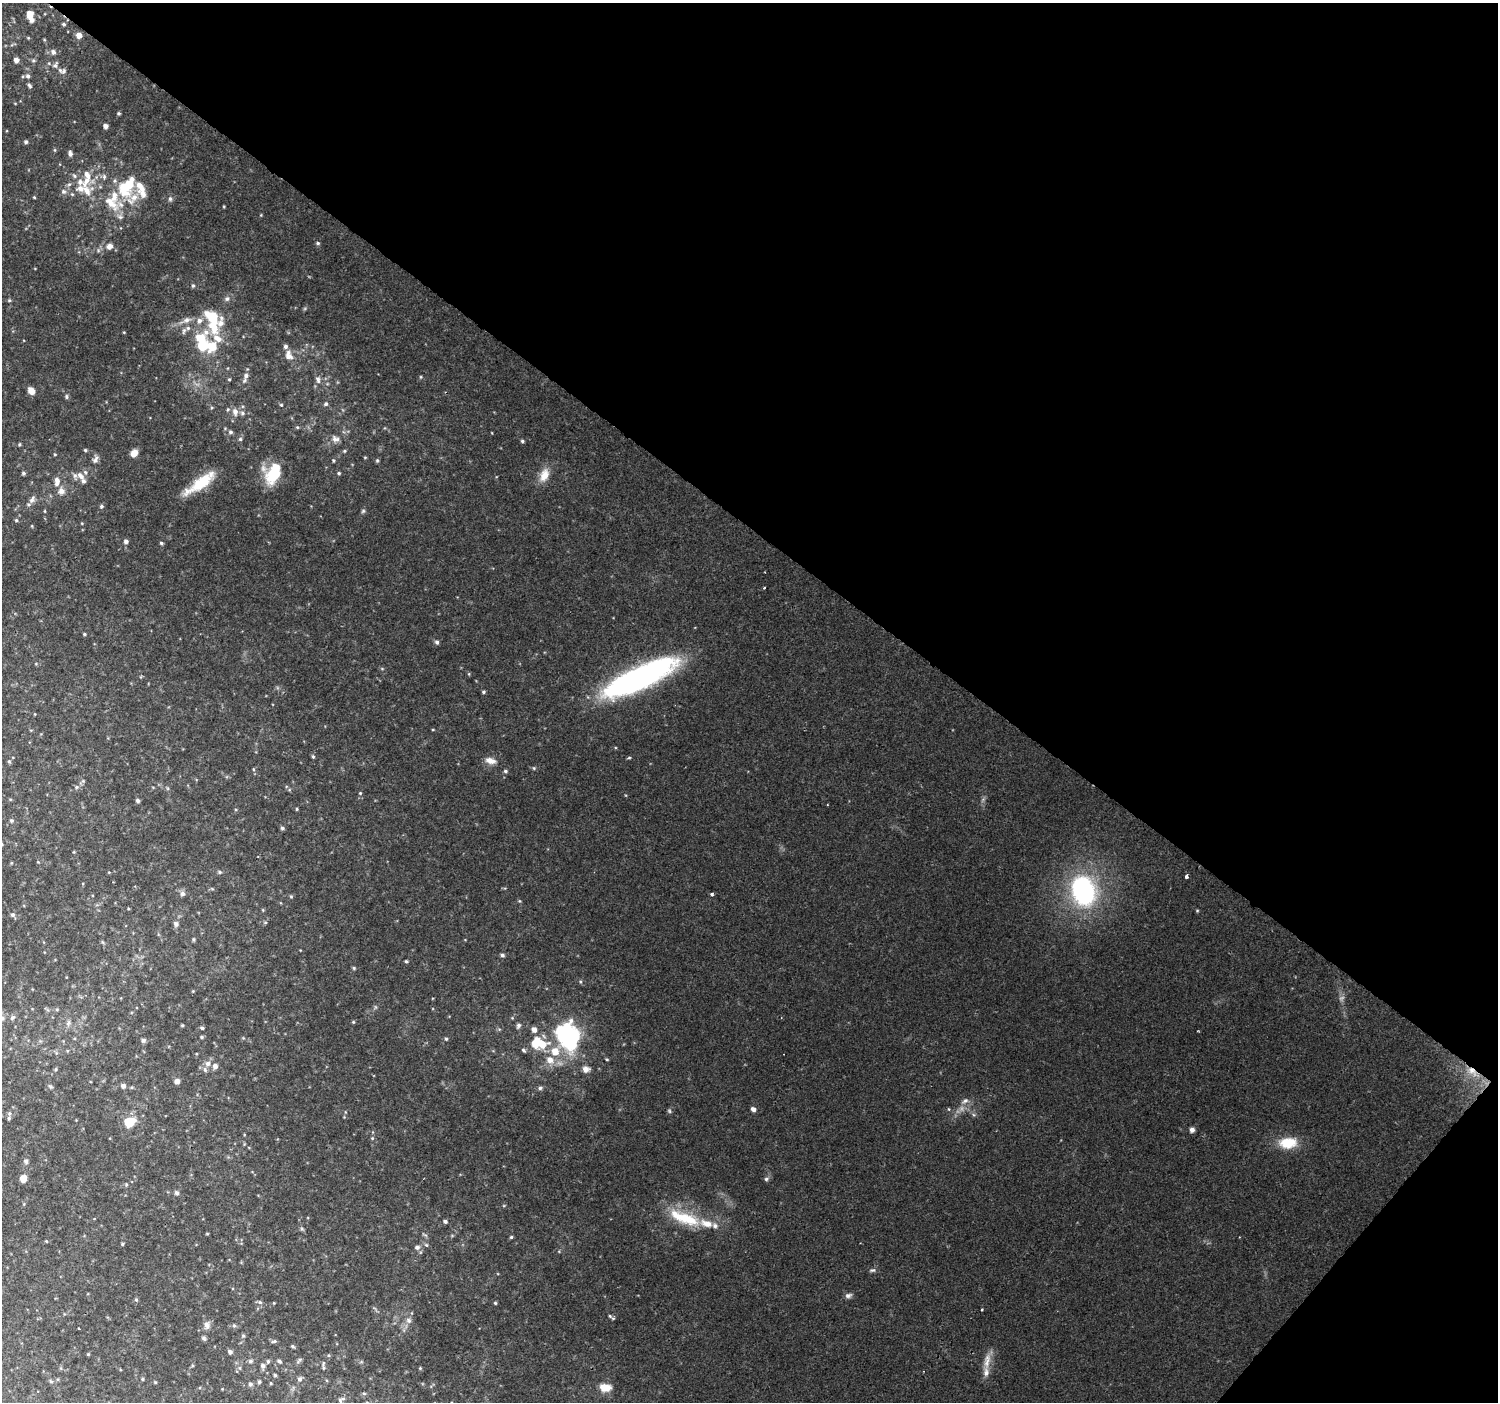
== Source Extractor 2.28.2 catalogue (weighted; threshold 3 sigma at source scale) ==
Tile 8 of 4 x 4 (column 4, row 2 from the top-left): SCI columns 4496-5991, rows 3046-4445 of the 5991 x 6023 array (HDU 1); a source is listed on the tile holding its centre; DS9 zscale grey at full resolution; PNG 1500 x 1404 px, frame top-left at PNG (2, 3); no overlay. Shown black and unused: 40% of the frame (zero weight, under 2 of 3 exposures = <1% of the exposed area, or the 3 px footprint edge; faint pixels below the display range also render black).
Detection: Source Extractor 2.28.2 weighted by HDU 2 'WHT'; one run over the whole footprint, this tile lists its part. Background 0.127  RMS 0.0086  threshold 0.0387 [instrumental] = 3 sigma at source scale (4.5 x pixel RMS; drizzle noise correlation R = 1.50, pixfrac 1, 0.0396/0.0396 arcsec/px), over >= 5 px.
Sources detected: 265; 5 too faint to see at this stretch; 4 inside a brighter object's white glare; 1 cosmic-ray / hot-pixel residue — not listed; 28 inside a brighter listed object's ellipse — not listed separately; the other 227 listed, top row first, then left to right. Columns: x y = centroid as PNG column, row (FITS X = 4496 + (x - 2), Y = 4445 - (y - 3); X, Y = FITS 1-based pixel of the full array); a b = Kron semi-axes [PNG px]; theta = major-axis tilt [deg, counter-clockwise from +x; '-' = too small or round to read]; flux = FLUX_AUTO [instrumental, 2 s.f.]
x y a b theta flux
30 14 6 5 - 9.2
32 20 6 5 - 4.4
63 24 5 5 - 1.7
79 35 5 5 - 7.2
28 38 4 4 - 0.9
44 40 5 3 - 0.84
53 52 7 6 - 3.5
16 60 5 5 - 5
33 60 6 5 - 1.7
55 65 10 7 62 3.5
64 71 9 7 75 2.9
28 76 6 5 - 2.4
29 85 7 4 -52 1.9
15 103 4 3 - 0.62
119 113 4 4 - 1.4
106 126 4 4 - 4.1
26 142 4 4 - 1.9
55 150 5 3 - 0.93
70 153 6 4 -79 3.1
104 177 8 5 -90 2.3
69 184 7 5 40 1.9
129 184 7 6 - 25
63 191 8 6 -44 2.9
87 191 21 16 -77 19
34 197 4 3 - 0.82
133 198 29 20 -20 24
170 199 7 6 - 2.3
261 215 4 4 - 0.73
120 216 10 8 -17 4
318 243 5 4 - 1.5
110 246 8 6 26 5.3
193 285 5 4 - 1.4
227 299 7 7 - 2.6
9 300 5 4 - 1.2
212 319 34 19 -81 45
186 320 20 7 22 7.7
184 331 12 6 69 3
124 332 4 3 - 0.67
202 346 11 10 - 21
289 355 12 9 -76 7.6
246 375 8 7 - 4
421 377 5 4 - 1.1
229 379 5 4 - 1.2
318 380 11 7 -79 3.8
31 391 7 5 -50 9.4
66 397 6 5 - 1.6
326 404 6 6 - 1.7
281 405 5 4 - 1.1
211 408 5 3 - 1
228 409 6 5 - 1.5
235 412 9 7 -84 5.6
242 413 7 7 - 3
297 427 5 4 - 1.2
230 432 6 5 - 2.2
492 433 3 2 - 0.55
240 439 5 5 - 1.6
335 439 10 8 -37 4.9
522 441 4 4 - 1.5
19 444 5 4 - 1
85 450 4 4 - 1.3
344 451 5 4 - 1.2
134 453 8 7 - 6.6
55 454 5 4 - 0.98
365 457 5 3 - 0.79
95 459 11 7 75 4
333 460 5 5 - 1.2
377 460 6 4 70 1.3
23 473 4 4 - 2
273 473 27 14 65 30
339 473 4 4 - 1.4
544 475 20 12 68 12
81 476 12 7 -45 5.6
57 481 12 7 87 6.2
200 483 39 10 36 31
61 491 8 8 - 6.1
32 499 11 7 58 3.6
101 506 5 5 - 1.7
45 511 4 3 - 0.75
363 511 6 5 - 1.5
16 520 4 4 - 1.2
82 523 4 3 - 0.75
32 526 5 3 - 0.69
126 541 5 5 - 3.1
161 543 5 4 - 1.4
84 634 4 3 - 1.1
437 642 6 5 - 2.3
382 669 6 4 -1 1
469 674 5 4 - 0.9
639 678 77 21 25 240
483 692 5 4 - 1.3
433 730 4 3 - 0.68
313 756 5 4 - 1.2
629 758 6 3 9 1.1
490 761 15 8 -13 6.7
9 762 6 4 -67 1.4
534 768 5 4 - 1.1
253 769 6 4 -89 1.1
505 771 6 4 -15 1.4
82 781 9 4 42 1.7
76 787 7 5 16 2.2
167 788 6 4 -71 1.1
360 793 5 5 - 1.1
10 799 5 3 - 0.9
138 801 4 4 - 2.2
297 809 4 3 - 1
11 820 6 5 - 1.7
282 828 5 5 - 1.8
74 852 5 3 - 0.69
38 862 3 3 - 0.66
11 863 5 3 - 0.69
109 872 4 3 - 0.63
219 872 6 5 - 1.5
1187 876 4 3 - 4.2
212 889 6 3 -19 1.1
1083 891 28 22 -73 140
182 894 6 6 - 3.1
712 894 4 4 - 1.5
291 896 5 4 - 1.1
519 901 5 4 - 0.97
263 910 5 4 - 0.83
1197 911 4 4 - 0.88
13 915 6 5 - 2
265 922 6 4 0 1.1
176 924 6 6 - 3
193 939 5 4 - 1.2
502 955 5 5 - 1.9
406 961 4 3 - 1.3
354 968 5 4 - 1.3
66 977 4 2 - 0.55
193 991 4 4 - 0.74
47 1009 10 3 -40 1.3
57 1009 6 4 18 1.1
2 1018 8 5 -11 2.2
12 1018 8 6 45 2.4
512 1018 4 4 - 0.89
353 1022 5 4 - 1
68 1023 9 6 72 3.3
182 1025 3 3 - 1
518 1025 8 5 72 2.6
202 1028 4 3 - 1.5
534 1029 6 5 - 5.6
202 1037 5 3 - 1.3
568 1037 29 21 -67 130
243 1038 4 4 - 0.87
446 1039 5 4 - 1.2
143 1040 6 6 - 2.1
40 1041 5 5 - 1.4
542 1044 14 11 15 20
523 1050 6 4 -50 1.6
607 1059 4 3 - 0.99
550 1060 10 8 -38 9.1
208 1063 8 7 - 4.7
215 1066 6 5 - 4.2
56 1069 5 5 - 1.3
586 1069 7 6 - 6.2
1472 1071 20 11 -37 17
177 1081 5 5 - 5.2
123 1086 6 6 - 3.1
50 1087 8 5 -38 1.6
540 1088 6 5 - 2.1
965 1101 13 7 35 4.1
753 1109 5 4 - 4.4
949 1109 4 4 - 1
669 1111 6 5 - 1.4
345 1112 6 4 -89 1.1
9 1113 6 5 - 1.6
76 1120 3 3 - 0.52
129 1122 9 7 26 24
1192 1130 5 4 - 4.5
372 1138 5 5 - 1.2
1288 1143 21 13 4 24
26 1161 7 6 - 2.3
23 1179 5 5 - 10
766 1179 6 5 - 2
126 1184 5 4 - 1.1
177 1193 6 5 - 2.5
24 1204 5 3 - 0.81
684 1218 48 15 -21 41
445 1221 5 4 - 2.3
302 1229 6 5 - 1.5
207 1234 4 3 - 0.79
425 1235 9 3 -35 1.3
511 1237 4 4 - 1.2
46 1241 4 3 - 0.74
122 1244 4 4 - 1.1
426 1245 6 5 - 1.4
417 1247 7 6 - 2.6
872 1270 9 5 7 2
848 1295 10 6 16 3
136 1300 5 4 - 1.3
260 1302 6 5 - 1.7
274 1303 3 3 - 0.66
495 1303 4 4 - 1.2
982 1310 3 2 - 0.85
610 1316 7 5 -50 1.7
409 1320 9 7 -45 3.4
207 1325 12 9 82 5
234 1325 6 5 - 1.5
78 1328 3 2 - 0.89
243 1336 5 5 - 1.4
204 1338 7 5 -37 1.8
274 1341 7 3 14 1.5
293 1346 4 4 - 1.3
230 1352 5 5 - 2.9
88 1354 4 3 - 0.84
328 1355 5 4 - 1.1
299 1360 11 4 40 1.8
250 1361 6 5 - 2.1
268 1361 6 5 - 1.5
279 1361 6 4 -43 1.8
987 1361 25 9 80 10
263 1366 5 5 - 3.3
61 1368 6 4 -89 0.95
240 1368 6 4 -89 1.4
323 1368 7 5 87 1.6
420 1368 4 4 - 0.95
275 1375 4 3 - 1.3
142 1379 4 4 - 1.1
299 1379 6 5 - 2.5
51 1381 6 4 -42 1.3
155 1382 5 4 - 0.81
259 1382 5 4 - 1.4
271 1383 4 3 - 0.83
250 1384 5 5 - 2.2
605 1388 13 9 -3 12
364 1393 6 4 -2 1.2
340 1400 9 5 -90 2.1
Overlapping masked pixels (flux is a lower limit): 1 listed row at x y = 1472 1071
Isophote crosses this tile's border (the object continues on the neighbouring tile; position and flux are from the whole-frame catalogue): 1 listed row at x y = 2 1018